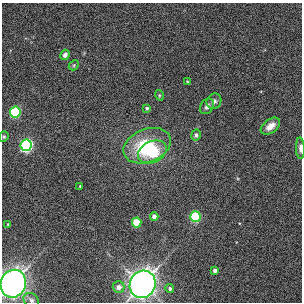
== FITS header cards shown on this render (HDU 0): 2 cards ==
NAXIS1  =                  300
NAXIS2  =                  300

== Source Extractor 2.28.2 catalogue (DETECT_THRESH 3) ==
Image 300 x 300 px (HDU 0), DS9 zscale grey, 1 PNG px = 1 image px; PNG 304 x 304 px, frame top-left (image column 1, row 300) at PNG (2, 3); each listed source drawn as its Kron ellipse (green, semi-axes under 4 px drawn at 4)
Background 0.00622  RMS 0.029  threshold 0.088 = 3 sigma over >= 5 px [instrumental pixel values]
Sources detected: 26; all 26 listed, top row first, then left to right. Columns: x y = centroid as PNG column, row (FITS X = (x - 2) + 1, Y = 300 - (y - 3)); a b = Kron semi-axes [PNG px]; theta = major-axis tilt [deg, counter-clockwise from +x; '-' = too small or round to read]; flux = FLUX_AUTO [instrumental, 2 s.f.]
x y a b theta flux
65 55 5 4 - 6.9
74 65 6 4 48 2.7
187 82 3 3 - 1.8
159 95 5 3 - 1.9
214 101 8 7 - 8.4
207 106 8 6 54 6.6
147 108 4 3 - 3.4
15 112 5 5 - 180
270 126 11 6 36 16
196 135 5 5 - 4.5
4 137 5 4 - 2.6
26 145 6 5 - 420
147 146 24 16 21 120
300 148 10 4 -87 7
152 152 15 10 26 73
80 186 3 2 - 1.7
154 217 4 4 - 11
195 217 5 5 - 170
137 222 5 5 - 72
8 224 3 3 - 1.6
215 270 4 3 - 5.8
13 284 14 12 69 1200
143 284 14 12 63 1500
119 287 6 5 - 12
170 288 4 4 - 4.2
31 300 8 6 -38 6
At the frame edge (FLAGS 8, measured only in part): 3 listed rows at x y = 300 148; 13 284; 31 300